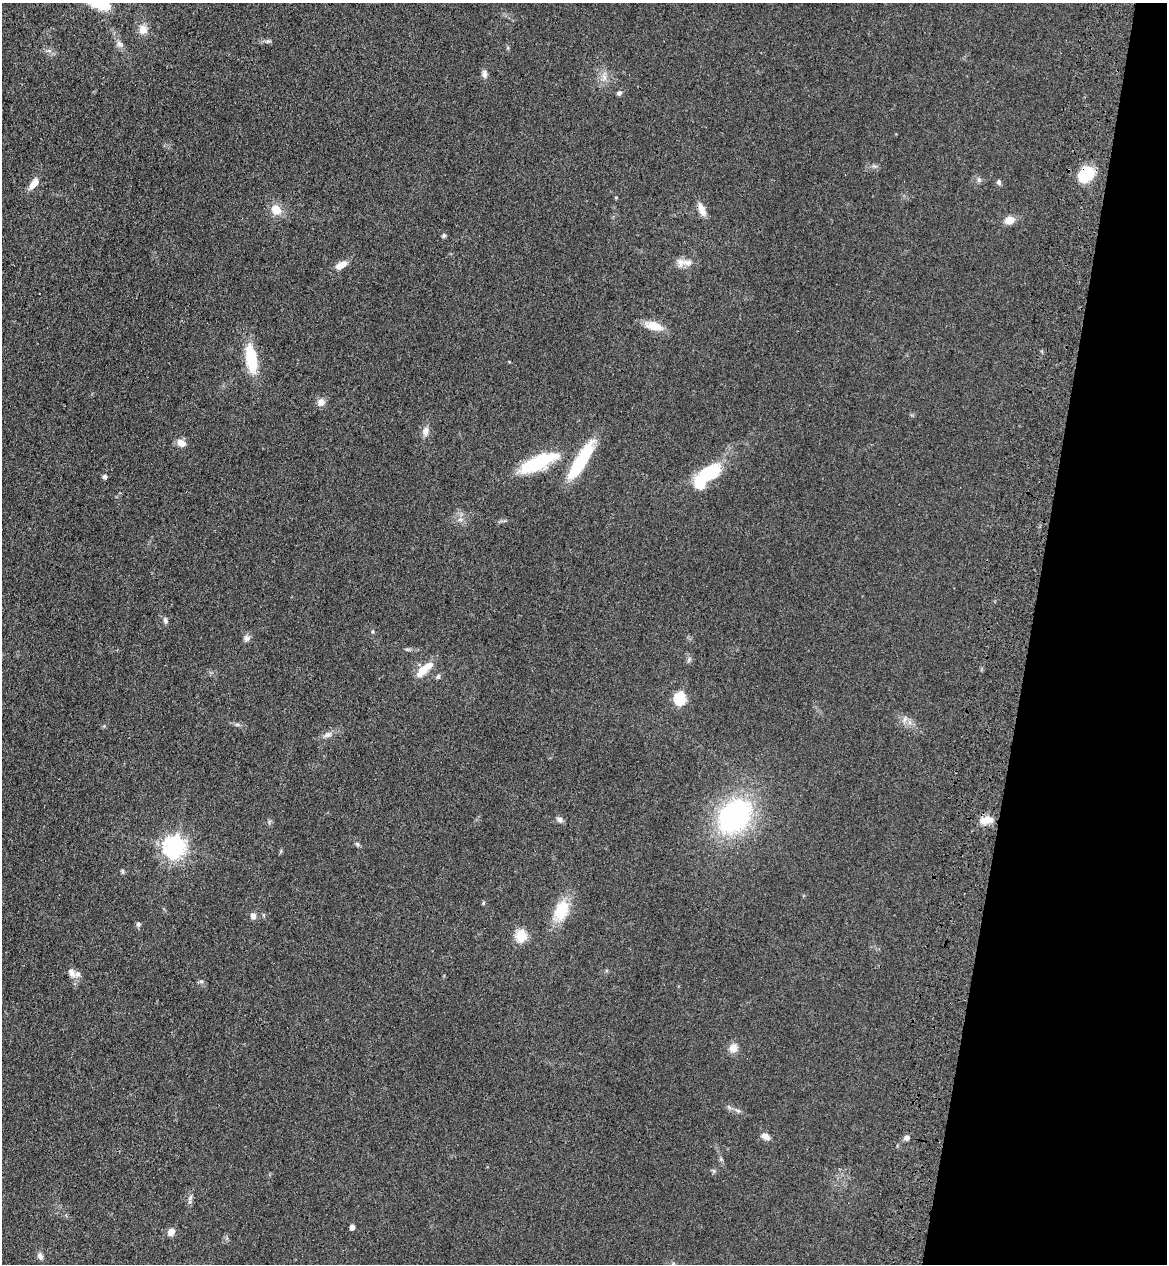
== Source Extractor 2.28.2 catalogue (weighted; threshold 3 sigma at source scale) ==
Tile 8 of 4 x 4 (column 4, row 2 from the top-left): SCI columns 3735-4899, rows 2562-3823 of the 5260 x 5122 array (HDU 1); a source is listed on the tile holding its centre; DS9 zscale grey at full resolution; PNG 1169 x 1266 px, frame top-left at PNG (2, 3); no overlay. Shown black and unused: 12% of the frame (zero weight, under 3 of 4 exposures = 6% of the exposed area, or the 3 px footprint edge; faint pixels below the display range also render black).
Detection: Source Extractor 2.28.2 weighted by HDU 2 'WHT'; one run over the whole footprint, this tile lists its part. Background 0.0581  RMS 0.007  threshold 0.0313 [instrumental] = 3 sigma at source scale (4.5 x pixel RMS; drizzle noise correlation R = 1.50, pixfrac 1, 0.05/0.05 arcsec/px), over >= 5 px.
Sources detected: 65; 2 inside a brighter object's white glare — not listed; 2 inside a brighter listed object's ellipse — not listed separately; the other 61 listed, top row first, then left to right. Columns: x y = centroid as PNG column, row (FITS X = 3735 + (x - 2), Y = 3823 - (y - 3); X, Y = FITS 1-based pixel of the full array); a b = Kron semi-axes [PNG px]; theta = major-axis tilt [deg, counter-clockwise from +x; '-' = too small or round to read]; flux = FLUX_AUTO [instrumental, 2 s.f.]
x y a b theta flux
143 30 11 11 - 6.3
268 41 9 4 13 1.4
120 44 11 8 -54 3.3
484 74 11 6 -83 2.8
604 78 11 7 82 4.2
619 93 6 6 - 1.8
874 166 8 5 -10 1.6
1086 174 19 14 45 25
979 180 7 6 - 1.6
999 182 7 6 - 1.7
34 183 13 7 55 7.1
616 198 4 4 - 0.68
702 209 17 7 -66 6.5
276 210 15 12 -44 9
1009 220 11 9 13 6.8
444 235 5 5 - 1.2
687 263 15 10 -9 5.2
341 265 15 7 32 6.8
653 326 24 10 -16 9.7
251 359 33 12 -81 29
509 362 4 3 - 0.55
321 402 9 9 - 4.5
425 431 12 8 87 4.3
181 443 11 8 -31 5.3
580 462 42 13 58 38
538 463 47 15 24 43
708 473 23 12 31 42
104 476 5 5 - 2
460 519 7 4 0 1.6
165 620 10 6 -76 1.9
247 638 9 9 - 2.6
407 649 7 4 -18 1
689 659 8 4 59 1.5
424 670 26 9 43 12
438 676 7 6 - 1.5
680 698 6 6 - 75
905 719 10 4 77 1.7
909 722 7 5 -89 2
237 725 8 4 -9 1.5
328 735 13 7 23 3.5
735 816 29 22 48 140
560 820 8 7 - 2.3
987 820 15 11 16 7.4
357 844 6 5 - 1.3
174 847 8 7 - 450
122 871 7 4 -89 0.97
483 903 6 3 72 0.75
561 910 23 14 66 25
253 916 9 7 -73 3.1
138 924 6 6 - 1.5
521 936 14 12 -88 12
72 972 14 8 -64 5.2
201 981 7 4 -1 1.2
733 1048 12 11 - 4.9
738 1110 9 5 -30 1.9
765 1136 12 7 -27 3.9
907 1137 7 6 - 3
190 1197 10 3 69 1.4
352 1227 4 4 - 4.2
171 1232 9 7 54 4.5
40 1256 11 7 -69 2.7
Overlapping masked pixels (flux is a lower limit): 1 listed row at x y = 1086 174